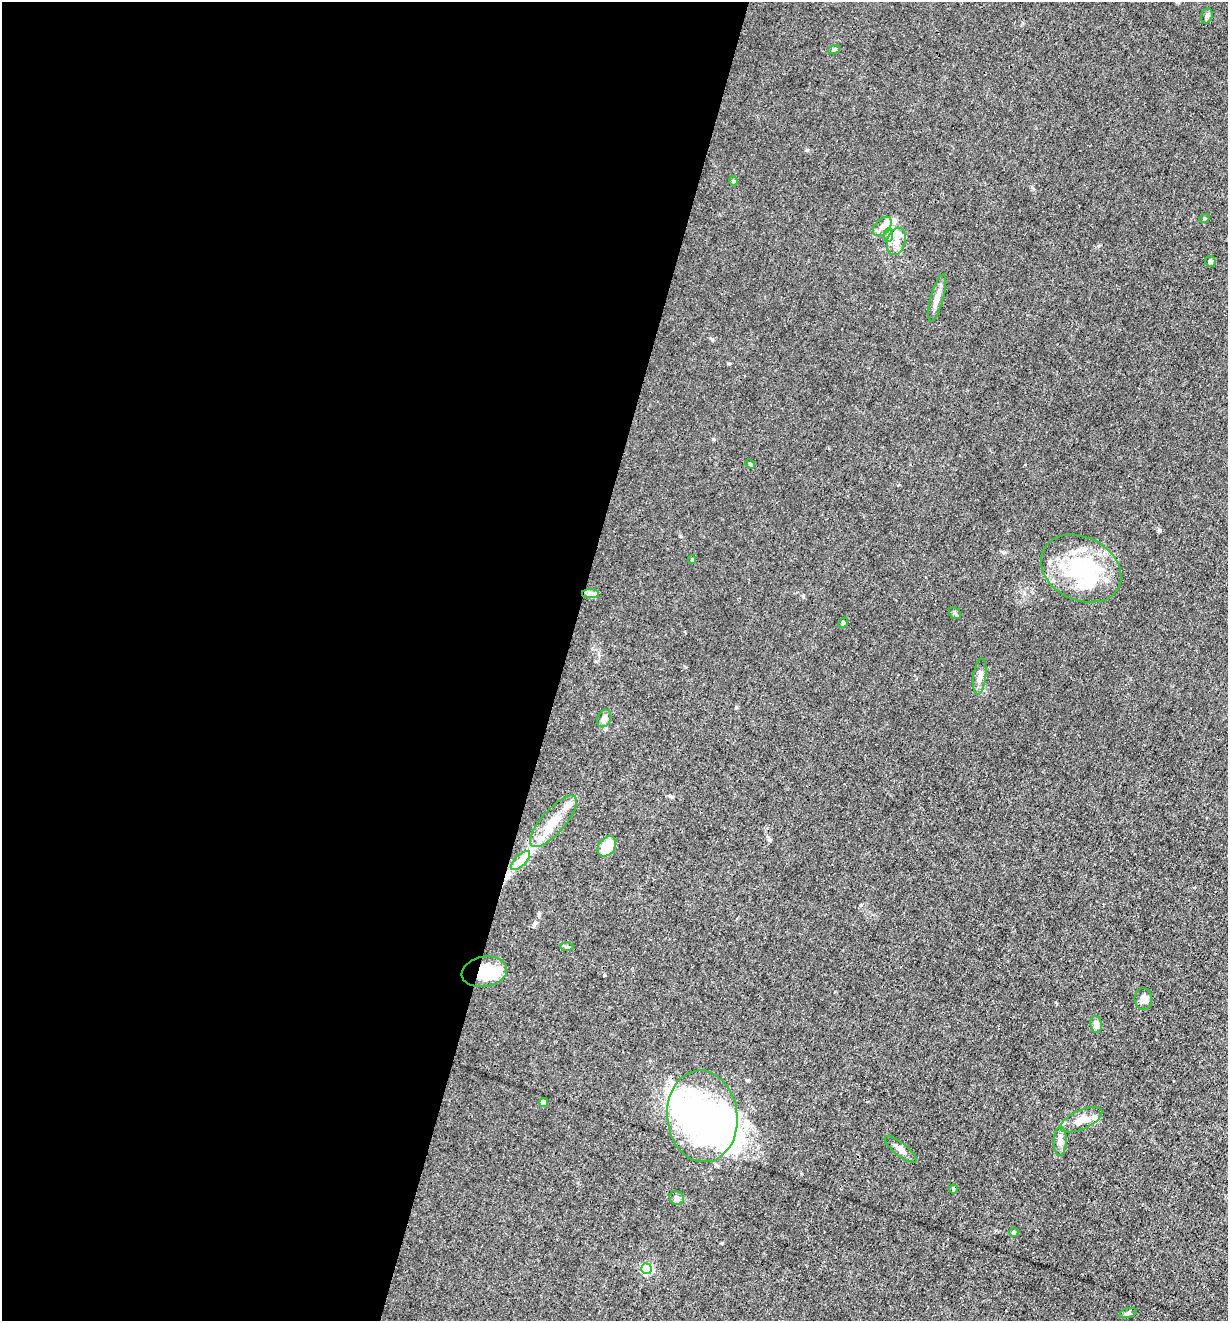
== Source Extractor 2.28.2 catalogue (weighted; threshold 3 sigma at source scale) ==
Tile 5 of 4 x 4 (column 1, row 2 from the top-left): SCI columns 131-1356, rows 2637-3955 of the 5293 x 5273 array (HDU 1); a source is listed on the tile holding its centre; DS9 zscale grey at full resolution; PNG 1230 x 1323 px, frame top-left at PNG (2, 2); each listed source drawn as its Kron ellipse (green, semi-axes under 4 px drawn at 4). Shown black and unused: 46% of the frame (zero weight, under 3 of 4 exposures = <1% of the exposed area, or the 3 px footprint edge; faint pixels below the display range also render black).
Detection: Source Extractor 2.28.2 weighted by HDU 2 'WHT'; one run over the whole footprint, this tile lists its part. Background 0.0242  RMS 0.003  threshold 0.0133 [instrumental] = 3 sigma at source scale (4.5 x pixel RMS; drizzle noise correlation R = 1.50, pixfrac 1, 0.05/0.05 arcsec/px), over >= 5 px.
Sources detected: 50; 8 inside a brighter object's white glare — neither listed nor drawn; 8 inside a brighter listed object's ellipse — not listed separately; the other 34 listed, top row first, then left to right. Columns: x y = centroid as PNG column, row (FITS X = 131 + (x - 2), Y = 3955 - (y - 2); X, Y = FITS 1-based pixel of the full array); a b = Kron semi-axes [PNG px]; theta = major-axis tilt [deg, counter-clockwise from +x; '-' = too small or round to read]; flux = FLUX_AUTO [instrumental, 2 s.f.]
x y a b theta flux
1207 16 8 5 69 0.71
834 49 6 4 19 0.34
733 181 4 4 - 0.33
1204 219 5 3 - 0.3
882 227 11 7 46 1.6
889 235 7 4 89 0.71
896 241 14 9 74 2.9
1210 261 5 5 - 0.6
937 298 24 6 74 2.4
750 464 5 4 - 0.33
692 560 4 4 - 0.35
1081 569 42 31 -27 22
590 594 8 4 0 0.86
955 613 6 5 - 0.53
843 623 5 4 - 0.39
980 676 18 6 82 2
604 718 9 6 65 1.6
553 821 33 12 48 7
607 846 11 8 54 7.8
520 861 12 5 45 1.7
567 947 7 4 -1 0.43
484 972 23 15 10 8.1
1143 999 11 9 -87 2.1
1096 1024 8 5 -81 2
544 1103 4 4 - 1.9
702 1116 46 35 -84 48
1081 1120 23 9 24 4
1060 1141 15 6 88 1.7
900 1149 20 6 -38 1.8
953 1189 5 3 - 0.27
677 1198 7 6 - 1.2
1014 1232 4 4 - 0.49
646 1269 5 5 - 25
1128 1313 9 4 16 0.7
Overlapping masked pixels (flux is a lower limit): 1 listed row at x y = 484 972
Unlisted compact peaks at least as high as the median listed source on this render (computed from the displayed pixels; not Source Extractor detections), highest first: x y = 1160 530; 861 905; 807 150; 605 975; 722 1243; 728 363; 803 596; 736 707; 770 840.